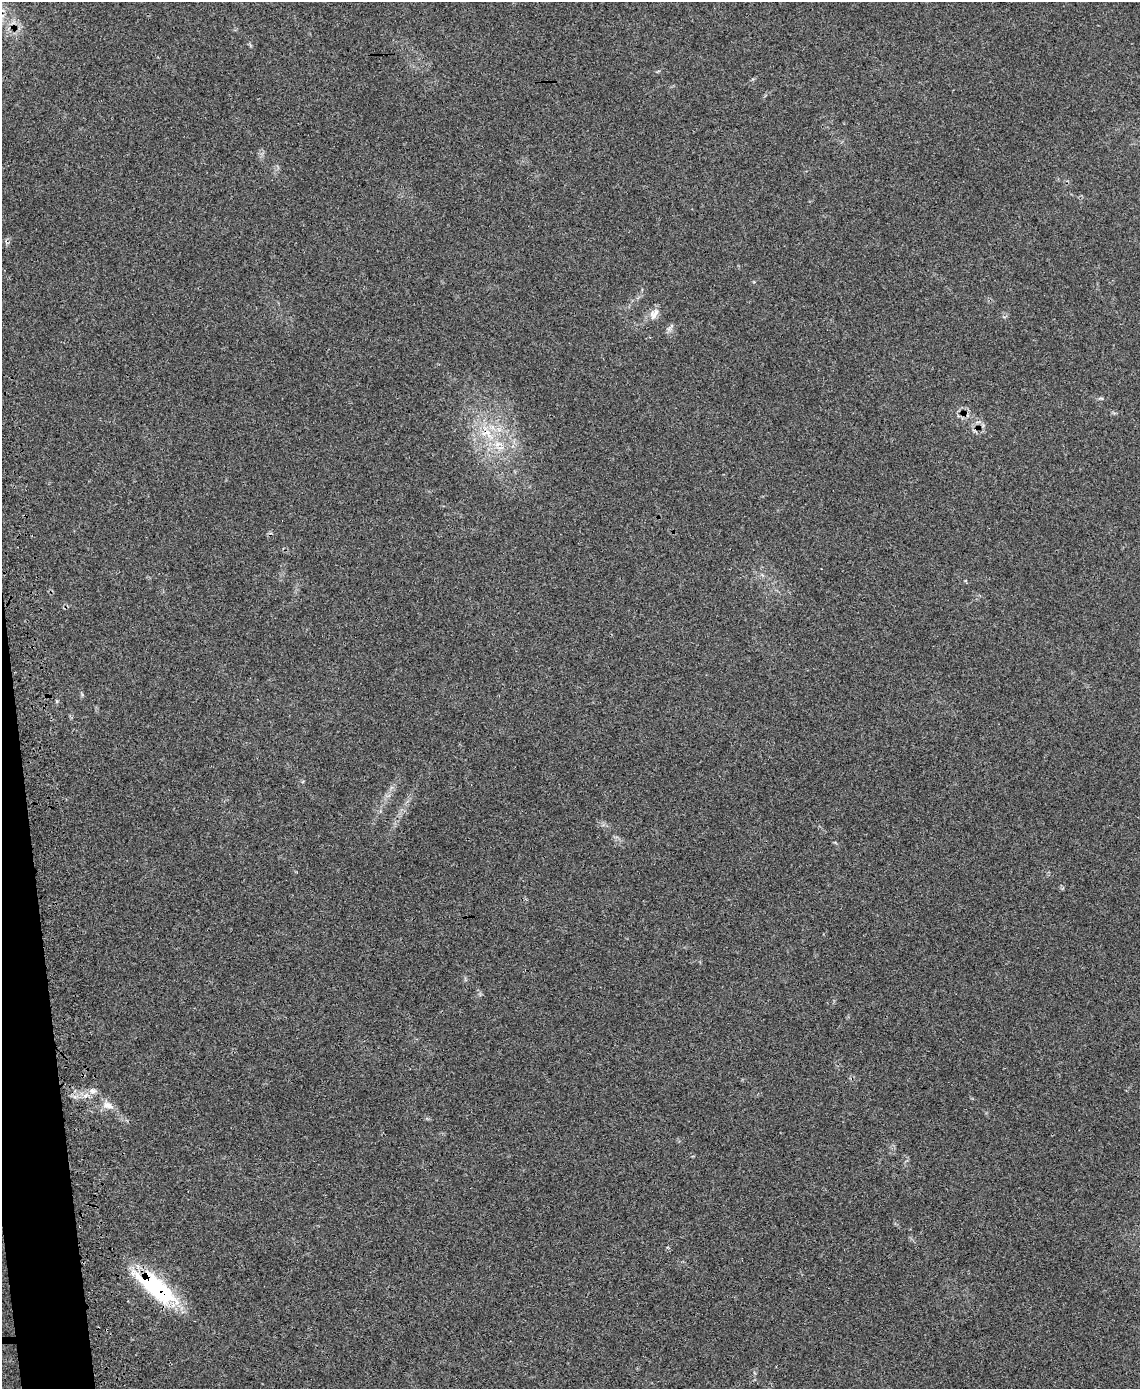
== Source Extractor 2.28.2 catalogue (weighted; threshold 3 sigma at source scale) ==
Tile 7 of 4 x 3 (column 3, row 2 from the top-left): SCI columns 2288-3425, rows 1677-3063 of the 4618 x 4597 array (HDU 1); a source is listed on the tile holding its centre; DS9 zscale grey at full resolution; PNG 1142 x 1391 px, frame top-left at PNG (2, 2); no overlay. Shown black and unused: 2% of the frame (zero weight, under 3 of 4 exposures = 5% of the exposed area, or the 3 px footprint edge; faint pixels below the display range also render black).
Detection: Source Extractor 2.28.2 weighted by HDU 2 'WHT'; one run over the whole footprint, this tile lists its part. Background 0.065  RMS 0.0054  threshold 0.0245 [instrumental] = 3 sigma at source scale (4.5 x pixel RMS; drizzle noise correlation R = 1.50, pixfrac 1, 0.05/0.05 arcsec/px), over >= 5 px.
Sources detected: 5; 1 cosmic-ray / hot-pixel residue — not listed; the other 4 listed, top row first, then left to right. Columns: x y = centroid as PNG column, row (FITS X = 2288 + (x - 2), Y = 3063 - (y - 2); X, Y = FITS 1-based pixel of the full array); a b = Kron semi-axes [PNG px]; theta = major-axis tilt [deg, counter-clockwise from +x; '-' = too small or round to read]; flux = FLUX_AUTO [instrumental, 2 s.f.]
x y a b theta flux
654 314 18 10 56 4.1
92 1091 10 7 -27 2.4
108 1105 16 9 -17 4.4
156 1287 55 19 -38 49
Overlapping masked pixels (flux is a lower limit): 1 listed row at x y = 156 1287